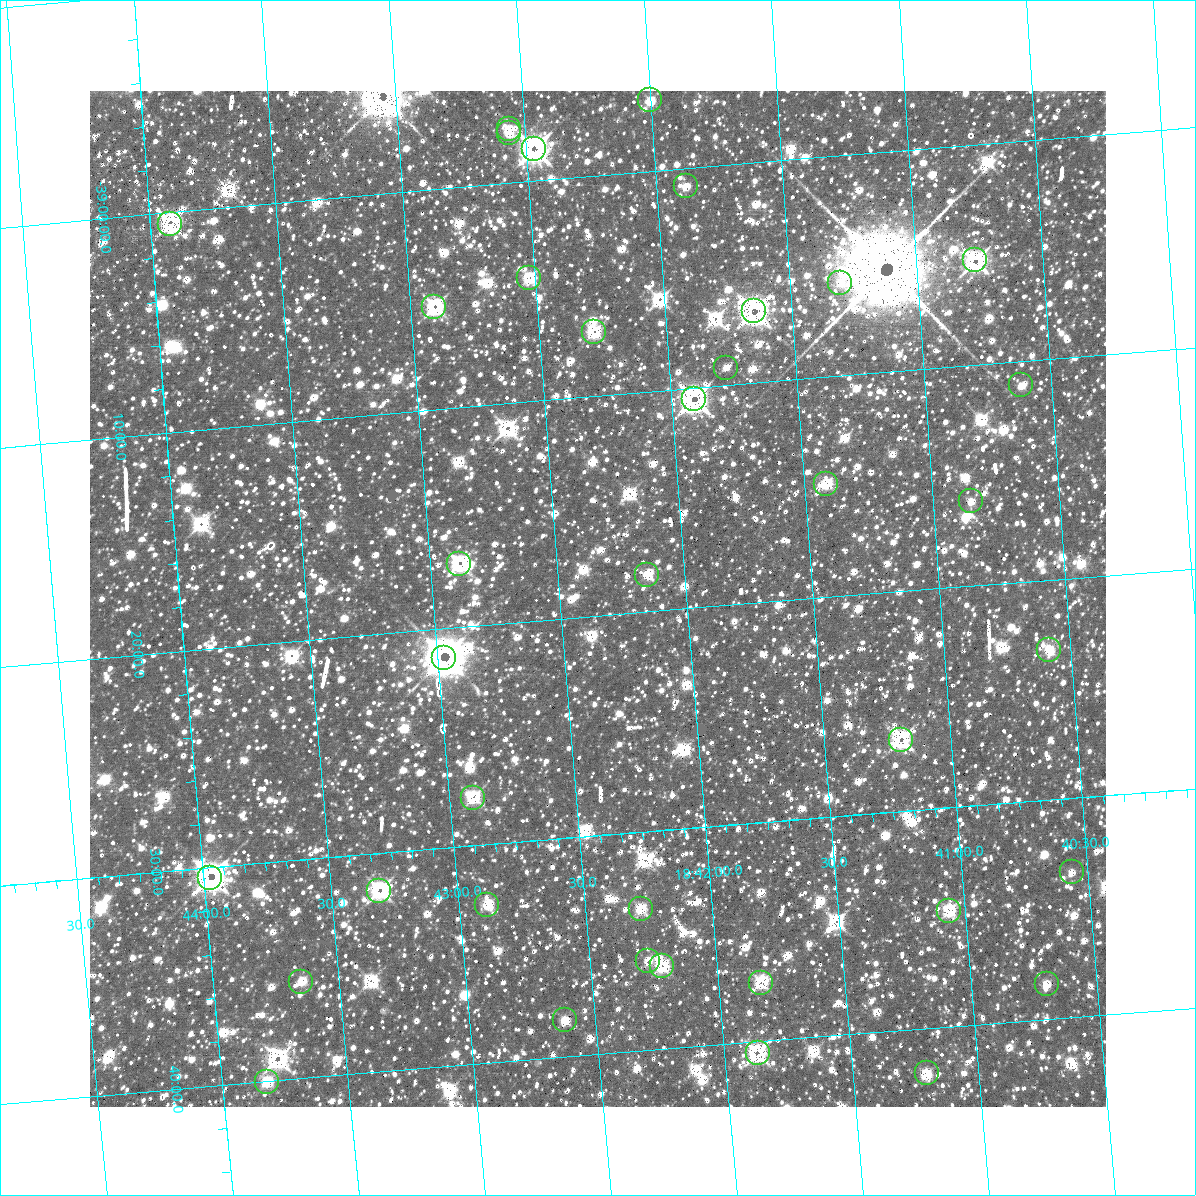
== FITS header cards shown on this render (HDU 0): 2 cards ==
NAXIS1  =                 1016 / length of data axis 1
NAXIS2  =                 1016 / length of data axis 2

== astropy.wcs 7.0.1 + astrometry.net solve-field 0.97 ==
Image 1016 x 1016 px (HDU 0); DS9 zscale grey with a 90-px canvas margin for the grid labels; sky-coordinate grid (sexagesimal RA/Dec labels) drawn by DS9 from the SOLVED WCS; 38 Tycho-2 reference stars matched to detected sources circled (green)
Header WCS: RA---SIN-SIP/DEC--SIN-SIP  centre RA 18:42:21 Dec -39:19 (280.59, -39.32 deg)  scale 2.76 arcsec/px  FOV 46.7' x 46.4'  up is -5 deg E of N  parity normal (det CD < 0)
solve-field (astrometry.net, Tycho-2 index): VERIFIED the header's WCS against the Tycho-2 star catalogue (verified at 3 index scales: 10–38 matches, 3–14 conflicts across passes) and refined it, rather than solving blind
Solved WCS: RA---TAN-SIP/DEC--TAN-SIP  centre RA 18:42:21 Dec -39:19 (280.59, -39.32 deg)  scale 2.76 arcsec/px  FOV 46.7' x 46.4'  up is -5 deg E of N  parity normal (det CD < 0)
The solver's refit moves the header's centre by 3.2 arcsec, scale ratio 0.9986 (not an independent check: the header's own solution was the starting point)
Tycho-2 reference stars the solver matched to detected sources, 38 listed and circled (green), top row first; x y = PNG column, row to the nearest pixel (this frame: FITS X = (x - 90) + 1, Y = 1016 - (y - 91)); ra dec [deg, ICRS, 3 dp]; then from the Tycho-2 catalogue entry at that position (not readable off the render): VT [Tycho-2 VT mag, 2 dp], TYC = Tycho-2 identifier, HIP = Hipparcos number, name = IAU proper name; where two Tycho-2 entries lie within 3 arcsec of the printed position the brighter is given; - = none
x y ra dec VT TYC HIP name
650 100 280.500 -38.946 11.28 7915-1293-1 - -
509 129 280.641 -38.959 10.28 7915-1609-1 - -
509 133 280.641 -38.963 10.77 7915-1589-1 - -
534 149 280.617 -38.976 8.75 7915-676-1 - -
686 186 280.471 -39.013 10.21 7915-780-1 - -
170 224 280.980 -39.008 10.34 7915-930-1 - -
975 260 280.191 -39.087 8.97 7915-1551-1 91593 -
529 278 280.631 -39.073 10.68 7915-1215-1 - -
840 283 280.326 -39.096 11.18 7915-1360-1 - -
434 307 280.726 -39.089 10.66 7915-843-1 - -
754 311 280.413 -39.112 10.26 7915-1202-1 - -
594 332 280.571 -39.118 10.48 7915-1129-1 - -
726 368 280.444 -39.153 11.16 7915-1128-1 - -
1021 385 280.155 -39.185 11.37 7915-1227-1 - -
694 399 280.478 -39.175 10.12 7915-642-1 - -
826 484 280.353 -39.247 8.66 7915-1296-1 - -
971 501 280.212 -39.269 11.54 7915-862-1 - -
459 564 280.721 -39.286 7.02 7915-1621-1 91777 -
647 575 280.537 -39.306 10.81 7915-1144-1 - -
1049 650 280.146 -39.386 11.42 7919-689-1 - -
444 658 280.744 -39.356 8.30 7915-1204-1 - -
901 740 280.300 -39.446 11.25 7919-340-1 - -
473 798 280.727 -39.464 11.06 7919-60-1 - -
1072 872 280.141 -39.557 11.06 7919-846-1 - -
210 878 280.993 -39.508 10.06 7919-125-1 - -
379 891 280.827 -39.529 9.46 7919-666-1 - -
487 905 280.721 -39.547 11.47 7919-101-1 - -
641 909 280.570 -39.559 11.31 7919-669-1 - -
949 911 280.265 -39.578 10.85 7919-628-1 - -
648 961 280.567 -39.599 10.59 7919-633-1 - -
662 966 280.554 -39.604 8.59 7919-178-1 - -
301 982 280.912 -39.593 10.86 7919-76-1 - -
761 983 280.457 -39.622 10.75 7919-434-1 - -
1047 984 280.174 -39.640 10.74 7919-1117-1 - -
565 1020 280.655 -39.639 11.19 7919-104-1 - -
758 1053 280.467 -39.675 8.35 7919-1240-1 91690 -
927 1073 280.301 -39.701 8.83 7919-533-1 - -
267 1082 280.956 -39.667 11.48 7919-546-1 - -